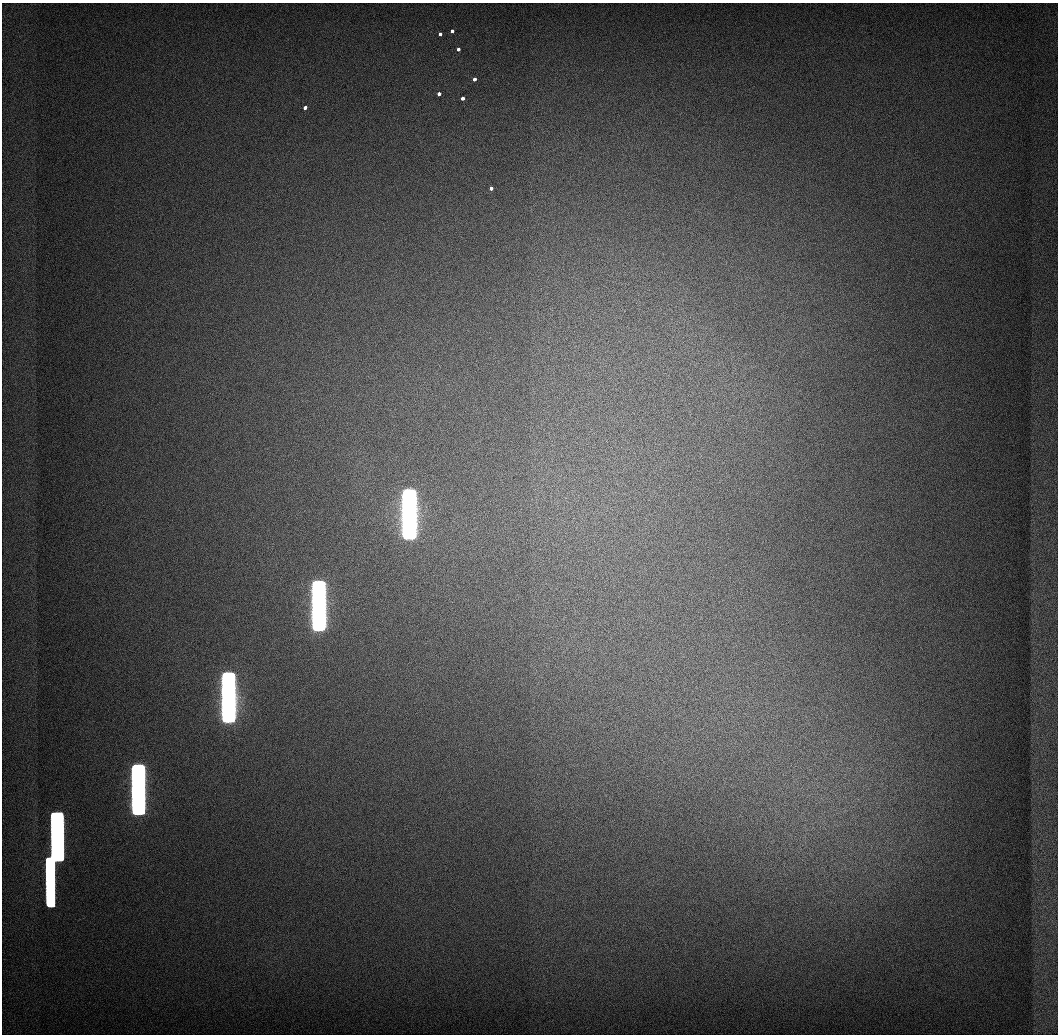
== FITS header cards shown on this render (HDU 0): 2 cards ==
NAXIS1  =                 1056 / Length of Axis 1 (Serial)
NAXIS2  =                 1032 / Length of Axis 2 (Parallel)

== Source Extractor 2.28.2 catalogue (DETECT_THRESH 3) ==
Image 1056 x 1032 px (HDU 0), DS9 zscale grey, 1 PNG px = 1 image px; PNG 1060 x 1036 px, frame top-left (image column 1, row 1032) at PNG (2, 3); no overlay
Background 517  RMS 4.1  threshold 12.2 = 3 sigma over >= 5 px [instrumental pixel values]
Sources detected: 14; all 14 listed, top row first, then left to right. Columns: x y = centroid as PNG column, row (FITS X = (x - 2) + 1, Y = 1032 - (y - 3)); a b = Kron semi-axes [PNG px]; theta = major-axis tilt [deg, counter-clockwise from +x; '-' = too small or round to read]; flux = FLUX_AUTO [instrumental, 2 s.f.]
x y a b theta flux
452 31 3 3 - 3.9e+03
440 34 3 3 - 4.1e+03
458 49 3 3 - 5.1e+03
474 79 3 3 - 6.4e+03
439 94 3 3 - 6.7e+03
462 98 3 3 - 6.7e+03
305 108 3 3 - 6.0e+03
491 188 3 3 - 7.8e+03
409 514 46 10 -90 4.9e+06
319 606 46 10 -90 4.5e+06
228 697 46 10 -90 3.7e+06
138 789 46 10 -90 2.8e+06
57 836 45 10 -89 1.7e+06
50 882 47 6 -90 8.7e+05